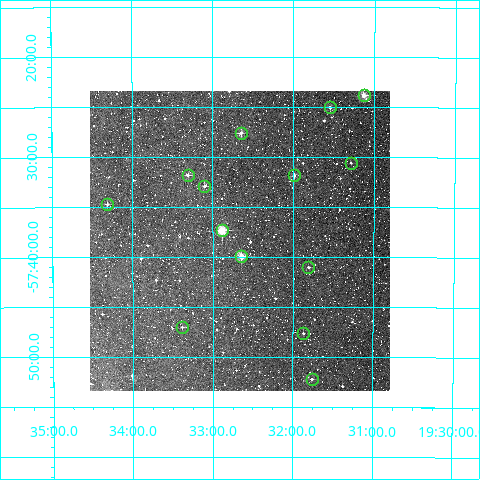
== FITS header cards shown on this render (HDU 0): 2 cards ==
NAXIS1  =                  300
NAXIS2  =                  300

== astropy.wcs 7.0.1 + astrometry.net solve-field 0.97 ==
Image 300 x 300 px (HDU 0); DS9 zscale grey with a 90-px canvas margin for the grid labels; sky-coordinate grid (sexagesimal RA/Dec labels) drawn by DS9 from the SOLVED WCS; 14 Tycho-2 reference stars matched to detected sources circled (green)
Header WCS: RA---TAN/DEC--TAN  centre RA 19:32:40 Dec -57:38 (293.17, -57.64 deg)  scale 6 arcsec/px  FOV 30.0' x 30.0'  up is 0 deg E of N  parity normal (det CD < 0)
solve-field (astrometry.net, Tycho-2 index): VERIFIED the header's WCS against the Tycho-2 star catalogue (verified at 2 index scales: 9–14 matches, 0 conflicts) and refined it, rather than solving blind
Solved WCS: RA---TAN-SIP/DEC--TAN-SIP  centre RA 19:32:40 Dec -57:38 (293.17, -57.64 deg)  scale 6 arcsec/px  FOV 30.0' x 30.0'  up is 0 deg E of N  parity normal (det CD < 0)
The solver's refit moves the header's centre by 0.9 arcsec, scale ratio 0.9999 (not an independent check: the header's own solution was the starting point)
Tycho-2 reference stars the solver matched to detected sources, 14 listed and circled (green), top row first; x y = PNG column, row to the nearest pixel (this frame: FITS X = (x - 90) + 1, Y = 300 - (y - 91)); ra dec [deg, ICRS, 3 dp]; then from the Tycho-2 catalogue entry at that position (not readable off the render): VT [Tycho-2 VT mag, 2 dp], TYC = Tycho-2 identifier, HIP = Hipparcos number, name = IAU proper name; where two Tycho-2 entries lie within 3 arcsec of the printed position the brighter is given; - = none
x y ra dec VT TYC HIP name
364 95 292.783 -57.397 9.43 8769-807-1 95994 -
330 107 292.887 -57.417 10.63 8769-892-1 - -
241 133 293.162 -57.460 10.82 8769-898-1 - -
351 163 292.821 -57.509 12.37 8769-682-1 - -
188 175 293.327 -57.530 11.19 8769-601-1 - -
294 175 292.997 -57.531 11.08 8769-618-1 - -
204 186 293.275 -57.549 11.35 8769-651-1 - -
107 204 293.578 -57.578 12.35 8782-1199-1 - -
222 230 293.221 -57.623 8.77 8769-812-1 96140 -
241 256 293.162 -57.666 9.89 8769-858-1 - -
308 267 292.951 -57.684 11.72 8769-887-1 - -
182 327 293.346 -57.784 12.01 8782-971-1 - -
303 333 292.967 -57.794 12.19 8769-781-1 - -
312 379 292.940 -57.870 11.43 8769-766-1 - -